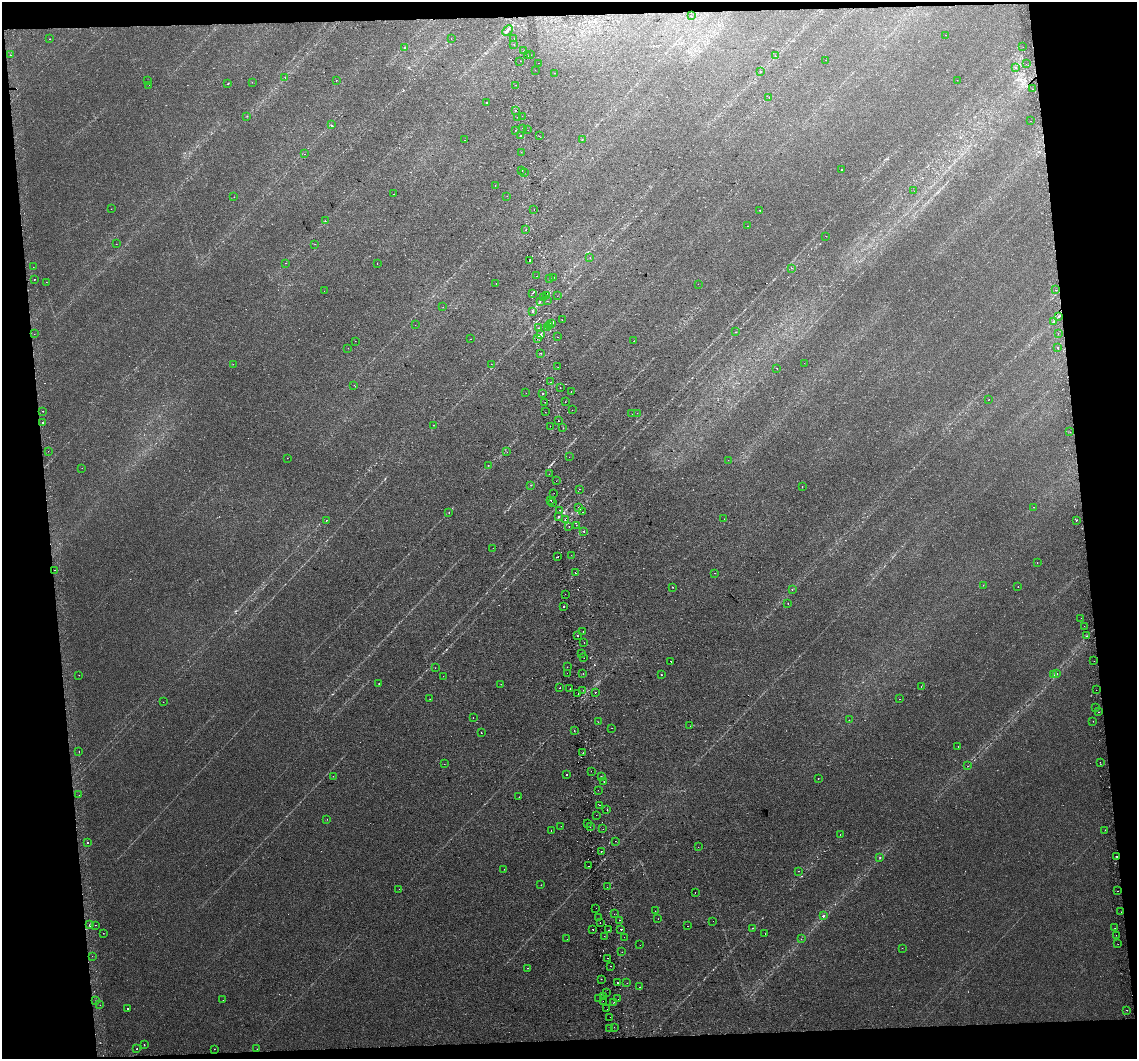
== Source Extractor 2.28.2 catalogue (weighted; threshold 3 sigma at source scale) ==
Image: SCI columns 41-4578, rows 9-4235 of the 4618 x 4284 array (HDU 1 of 3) = the unmasked area's bounding box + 8 px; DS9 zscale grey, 4 x 4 block average (1 PNG px = mean of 4 x 4 image px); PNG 1139 x 1061 px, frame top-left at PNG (2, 2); each listed source drawn as its Kron ellipse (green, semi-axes under 4 px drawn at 4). Shown black and unused: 12% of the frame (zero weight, under 2 of 3 exposures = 2% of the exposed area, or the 3 px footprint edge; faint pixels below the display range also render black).
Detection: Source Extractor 2.28.2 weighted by HDU 2 'WHT'. Background 0.00208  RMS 0.0038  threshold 0.0171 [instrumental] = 3 sigma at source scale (4.5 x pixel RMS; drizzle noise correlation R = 1.50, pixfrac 1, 0.0396/0.0396 arcsec/px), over >= 5 px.
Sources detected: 380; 7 too faint to see at this stretch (4 x 4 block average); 48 cosmic-ray / hot-pixel residue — neither listed nor drawn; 10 coinciding with a brighter row at this scale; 3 inside a brighter listed object's ellipse — not listed separately; the other 312 listed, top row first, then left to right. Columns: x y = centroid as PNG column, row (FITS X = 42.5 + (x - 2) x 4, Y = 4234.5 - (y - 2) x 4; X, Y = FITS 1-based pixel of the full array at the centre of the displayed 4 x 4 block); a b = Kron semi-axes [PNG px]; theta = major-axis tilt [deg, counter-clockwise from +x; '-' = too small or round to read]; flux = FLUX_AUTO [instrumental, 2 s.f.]
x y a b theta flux
691 16 2 2 - 0.52
507 30 6 2 46 4.6
945 35 2 2 - 1.3
49 39 2 2 - 0.67
451 39 2 2 - 0.42
514 39 2 2 - 1.9
514 44 2 2 - 0.66
404 47 2 2 - 0.76
1023 47 2 2 - 0.43
523 51 2 2 - 0.85
10 55 2 2 - 0.64
531 55 2 2 - 1.4
775 55 2 2 - 0.37
527 56 2 2 - 1.1
826 60 2 2 - 0.35
520 61 2 2 - 0.51
539 63 2 2 - 1.6
1026 64 2 2 - 0.65
1016 67 2 2 - 0.72
535 70 2 2 - 0.41
760 71 2 2 - 0.63
554 73 2 2 - 4.1
285 78 2 2 - 1
957 80 2 2 - 0.28
147 81 2 2 - 2.1
336 81 2 2 - 2.2
252 82 2 2 - 0.57
228 84 2 2 - 1.8
149 85 2 2 - 0.35
516 85 2 2 - 1.3
1032 89 2 2 - 0.6
769 98 2 2 - 0.37
486 103 2 2 - 0.89
515 110 2 2 - 4.8
247 116 2 2 - 0.75
522 116 2 2 - 1.1
517 117 2 2 - 4.7
1031 121 2 2 - 0.44
331 125 2 2 - 6.2
522 129 2 2 - 0.46
516 130 2 2 - 2.2
528 130 2 2 - 4.7
520 136 2 2 - 10
539 136 2 2 - 0.74
465 140 2 2 - 0.63
582 140 2 2 - 0.67
521 152 2 2 - 1.2
304 154 2 2 - 0.5
841 169 2 2 - 1.2
522 171 2 2 - 1.5
524 172 2 2 - 10
495 185 2 2 - 0.54
914 191 2 2 - 0.62
394 194 2 2 - 1.4
507 196 2 2 - 0.48
234 197 2 2 - 0.4
111 209 2 2 - 0.4
534 210 2 2 - 1.7
760 210 2 2 - 3.7
325 221 2 2 - 0.7
747 226 2 2 - 0.35
526 230 2 2 - 19
826 236 2 2 - 0.37
116 244 2 2 - 0.42
315 244 2 2 - 1.1
590 258 2 2 - 0.36
529 261 2 2 - 2.5
286 263 2 2 - 0.76
377 264 2 2 - 0.6
33 267 2 2 - 0.54
791 268 2 2 - 2.5
537 276 2 2 - 0.87
554 277 2 2 - 2.4
34 279 2 2 - 3.5
549 279 2 2 - 2.5
46 282 2 2 - 0.38
496 284 2 2 - 0.62
698 284 2 2 - 1.2
1055 290 2 2 - 0.47
324 291 2 2 - 0.41
533 293 2 2 - 2.4
546 296 2 2 - 0.39
557 296 2 2 - 0.63
544 298 2 2 - 0.95
547 301 2 2 - 0.89
540 302 2 2 - 1.2
443 307 2 2 - 1.3
533 312 2 2 - 2.2
1059 316 2 2 - 1.8
562 320 2 2 - 0.82
1054 322 2 2 - 2.2
552 323 2 2 - 2.6
415 325 2 2 - 0.41
549 326 2 2 - 0.71
539 328 2 2 - 8.7
547 328 2 2 - 2
736 332 2 2 - 0.79
34 334 2 2 - 1.1
1058 334 2 2 - 3.1
540 335 4 2 - 3.3
557 337 2 2 - 1.7
470 339 2 2 - 0.47
537 339 2 2 - 1.4
355 341 2 2 - 0.42
634 341 2 2 - 0.5
348 348 2 2 - 0.95
1058 348 2 2 - 5.1
541 353 2 2 - 0.6
804 363 2 2 - 0.55
233 364 2 2 - 0.5
491 364 2 2 - 0.7
558 367 2 2 - 1.4
777 368 2 2 - 2.2
551 382 2 2 - 0.75
354 385 2 2 - 1.4
560 387 2 2 - 1.4
571 392 2 2 - 2.7
526 393 2 2 - 0.34
543 393 2 2 - 5.1
988 399 2 2 - 0.4
545 402 2 2 - 0.75
565 402 2 2 - 0.46
572 410 2 2 - 0.67
43 411 2 2 - 5.6
545 412 2 2 - 1.4
637 413 2 2 - 0.57
632 414 2 2 - 0.43
558 421 2 2 - 0.77
42 422 2 2 - 1.4
433 425 2 2 - 0.47
550 426 2 2 - 0.62
563 428 2 2 - 0.85
1070 432 2 2 - 0.61
48 451 2 2 - 1.8
507 452 2 2 - 0.61
569 457 2 2 - 0.59
287 458 2 2 - 2.1
728 460 2 2 - 0.57
488 465 2 2 - 0.68
82 468 2 2 - 3.7
549 474 2 2 - 0.46
556 481 2 2 - 1.1
531 485 3 2 - 0.96
802 487 2 2 - 3.8
579 489 2 2 - 0.48
554 493 2 2 - 3.9
551 500 2 2 - 2.2
553 502 2 2 - 0.52
578 507 2 2 - 0.78
1034 507 2 2 - 0.84
560 510 2 2 - 1.7
582 512 2 2 - 2.2
449 513 2 2 - 2.3
559 517 2 2 - 1.5
565 519 2 2 - 0.93
724 519 2 2 - 0.6
326 520 2 2 - 46
1076 520 2 2 - 3.3
576 525 2 2 - 0.97
569 527 2 2 - 2.8
584 531 2 2 - 2.9
493 548 2 2 - 0.46
571 555 2 2 - 1
558 557 2 2 - 9.1
1037 563 2 2 - 1.5
55 570 2 2 - 4.8
575 573 2 2 - 3.1
714 573 2 2 - 0.76
983 585 2 2 - 0.64
1018 586 2 2 - 2.6
672 587 2 2 - 1.3
792 589 2 2 - 1.1
565 594 2 2 - 1.6
788 603 2 2 - 0.58
563 607 2 2 - 4.2
1081 618 2 2 - 0.67
1084 626 2 2 - 0.55
583 631 2 2 - 1.8
577 636 2 2 - 12
1086 636 2 2 - 1.2
584 642 2 2 - 1.3
582 653 2 2 - 0.65
584 658 2 2 - 1.9
671 661 2 2 - 3
1094 661 2 2 - 1.2
567 667 2 2 - 2.3
435 668 2 2 - 0.88
567 673 2 2 - 0.3
583 673 2 2 - 0.83
1057 673 2 2 - 0.9
79 675 2 2 - 0.5
661 675 2 2 - 1.8
1054 675 2 2 - 0.8
443 676 2 2 - 0.38
379 683 2 2 - 1.4
501 684 2 2 - 0.77
921 687 2 2 - 0.58
560 688 2 2 - 2.5
570 689 2 2 - 32
583 690 2 2 - 0.91
1096 690 2 2 - 0.58
595 692 2 2 - 2.8
578 694 2 2 - 2.2
430 699 2 2 - 0.71
899 699 2 2 - 0.66
163 702 2 2 - 1.9
1096 708 2 2 - 0.44
1099 712 2 2 - 2
473 717 2 2 - 2.2
849 720 2 2 - 0.57
1093 721 2 2 - 0.7
598 722 2 2 - 1.5
690 726 2 2 - 0.31
612 728 2 2 - 0.67
574 731 2 2 - 1.1
481 733 2 2 - 1
958 746 2 2 - 1.7
79 751 2 2 - 0.57
583 753 2 2 - 0.8
1100 762 2 2 - 0.94
444 764 2 2 - 1.3
968 766 2 2 - 0.42
591 771 2 2 - 0.9
566 775 2 2 - 3.3
333 776 2 2 - 0.53
601 776 2 2 - 0.8
818 778 2 2 - 1.1
604 782 2 2 - 0.54
598 790 2 2 - 5.6
79 795 2 2 - 0.8
519 797 2 2 - 0.65
599 805 2 2 - 2.4
607 810 2 2 - 1.9
596 815 2 2 - 0.47
327 819 2 2 - 1.1
588 823 2 2 - 1.2
561 826 2 2 - 0.35
590 826 2 2 - 2.8
603 829 2 2 - 2.2
551 830 2 2 - 0.86
1105 830 2 2 - 0.63
840 834 2 2 - 0.75
615 841 2 2 - 0.61
87 842 2 2 - 8.1
698 847 2 2 - 0.29
601 851 2 2 - 6.4
1116 856 2 2 - 3.2
880 857 2 2 - 1.3
589 866 2 2 - 1.1
504 869 2 2 - 0.45
798 871 2 2 - 0.54
541 885 2 2 - 1.5
607 887 2 2 - 0.36
399 889 2 2 - 0.3
1117 891 2 2 - 0.94
695 892 2 2 - 0.84
596 908 2 2 - 2.8
655 911 2 2 - 0.31
1121 912 2 2 - 0.67
614 914 2 2 - 0.79
824 916 2 2 - 4.7
599 918 2 2 - 3.2
658 919 2 2 - 0.52
619 920 2 2 - 12
713 921 2 2 - 0.34
600 922 2 2 - 1.1
90 925 2 2 - 4.2
96 925 2 2 - 0.59
688 926 2 2 - 0.68
752 928 2 2 - 0.75
1115 928 2 2 - 0.47
620 929 2 2 - 5.7
593 930 2 2 - 1.2
608 930 2 2 - 1.3
103 933 2 2 - 1.2
765 934 2 2 - 1.1
1116 935 2 2 - 1.8
604 936 2 2 - 7.7
624 937 2 2 - 0.45
567 939 2 2 - 0.41
801 939 2 2 - 0.43
1118 944 2 2 - 0.37
640 945 2 2 - 0.47
902 948 2 2 - 1
622 952 2 2 - 1.1
92 956 2 2 - 0.9
607 958 2 2 - 2.6
611 966 2 2 - 0.89
528 968 2 2 - 0.56
601 979 2 2 - 0.82
617 983 2 2 - 2.4
627 983 2 2 - 0.62
639 987 2 2 - 0.55
606 993 2 2 - 1.4
603 996 2 2 - 2.1
599 999 2 2 - 0.77
618 999 2 2 - 1.4
96 1000 2 2 - 0.58
223 1000 2 2 - 0.34
603 1001 2 2 - 1.7
614 1002 2 2 - 0.75
100 1005 2 2 - 0.44
128 1008 2 2 - 2
607 1009 2 2 - 2.6
1127 1010 2 2 - 2.2
610 1017 2 2 - 0.52
614 1027 2 2 - 1.5
610 1029 2 2 - 1.1
144 1045 2 2 - 1.6
137 1049 2 2 - 0.98
214 1049 2 2 - 0.45
257 1049 2 2 - 0.58
Overlapping masked pixels (flux is a lower limit): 4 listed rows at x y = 537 339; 42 422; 565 519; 1116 856
Diffuse or blended objects may show on this block-average render without a row.